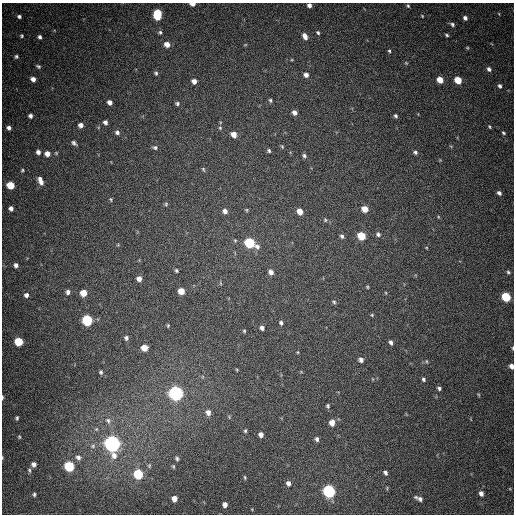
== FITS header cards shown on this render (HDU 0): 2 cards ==
NAXIS1  =                  512
NAXIS2  =                  512

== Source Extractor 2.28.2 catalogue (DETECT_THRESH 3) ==
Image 512 x 512 px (HDU 0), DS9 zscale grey, 1 PNG px = 1 image px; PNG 516 x 516 px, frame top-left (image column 1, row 512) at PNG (2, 3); no overlay
Background 448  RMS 12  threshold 37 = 3 sigma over >= 5 px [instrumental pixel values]
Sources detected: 139; all 139 listed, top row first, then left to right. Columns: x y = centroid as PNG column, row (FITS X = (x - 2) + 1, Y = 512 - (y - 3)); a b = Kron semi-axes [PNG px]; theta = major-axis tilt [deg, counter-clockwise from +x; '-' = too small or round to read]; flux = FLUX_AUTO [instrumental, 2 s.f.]
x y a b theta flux
192 4 5 3 - 5400
309 5 4 4 - 2900
408 6 5 4 - 1200
157 14 8 5 86 42000
499 14 4 3 - 720
19 16 4 4 - 2000
422 16 3 3 - 750
465 18 5 5 - 2900
452 24 6 4 -36 2000
160 32 4 4 - 1400
318 33 5 4 - 1400
447 35 4 3 - 1200
22 36 3 3 - 1000
305 36 7 5 -65 5000
40 37 4 3 - 2100
167 44 5 5 - 6900
245 45 5 3 - 720
467 48 5 4 - 920
389 51 5 4 - 1200
16 56 5 4 - 1500
406 63 6 4 -45 930
38 66 6 4 -28 1400
489 69 6 5 - 2600
156 73 5 4 - 1500
306 75 6 5 - 3800
33 79 5 4 - 4400
440 80 5 5 - 12000
458 80 5 5 - 19000
194 81 5 5 - 4500
500 86 5 4 - 2000
270 100 5 4 - 1300
110 102 5 4 - 4100
177 103 5 4 - 1800
294 112 5 5 - 3700
30 116 4 4 - 2700
395 116 5 4 - 1700
105 122 4 4 - 2800
81 125 4 4 - 3900
489 127 4 3 - 950
9 128 4 4 - 2500
220 128 5 4 - 1100
117 132 6 5 - 2600
503 133 5 3 - 1100
234 134 6 5 - 7100
74 143 7 4 -39 2200
282 146 5 4 - 980
155 147 7 5 -12 1800
269 151 5 4 - 1400
38 152 5 5 - 3000
415 152 6 5 - 1900
47 154 5 5 - 6100
304 156 5 5 - 1800
440 160 4 4 - 790
203 169 6 4 -60 1100
22 170 5 4 - 1000
40 181 10 5 -66 5700
10 185 5 5 - 23000
499 193 5 4 - 2500
111 199 5 4 - 1100
166 204 5 5 - 1200
11 208 4 4 - 3100
365 209 5 5 - 11000
246 210 4 4 - 910
225 211 5 5 - 4000
300 211 5 5 - 9000
438 217 5 3 - 740
325 220 5 4 - 1100
378 234 6 6 - 2200
342 236 6 5 - 1800
361 236 6 5 - 28000
235 240 5 4 - 930
250 243 7 5 -32 78000
118 245 5 3 - 730
16 265 5 5 - 3100
176 270 5 4 - 1200
271 272 6 5 - 4400
508 272 5 4 - 1400
139 279 5 5 - 4800
221 283 6 4 -87 980
367 287 4 3 - 880
181 291 5 5 - 11000
68 292 6 5 - 2700
83 293 5 5 - 14000
386 293 4 3 - 630
26 295 6 5 - 3100
506 297 6 5 - 50000
334 302 6 5 - 1400
372 315 5 4 - 890
87 320 6 5 - 87000
281 323 4 4 - 1900
168 325 4 3 - 960
262 328 5 4 - 2700
244 331 5 4 - 970
126 338 5 5 - 2200
19 342 5 5 - 36000
391 342 5 4 - 2500
145 348 6 5 - 8300
513 348 6 3 90 1000
298 352 5 3 - 820
361 360 6 5 - 3100
427 361 6 3 -81 870
511 366 5 4 - 4200
237 370 4 3 - 790
101 372 5 4 - 1500
424 379 5 4 - 1600
439 388 4 4 - 1800
176 393 6 6 - 350000
478 394 5 3 - 800
2 397 5 2 - 1400
328 406 5 4 - 1500
208 412 7 6 - 4900
229 417 5 5 - 1000
17 418 4 3 - 1300
108 421 10 8 -52 4000
332 423 6 5 - 6600
245 431 6 4 75 1300
261 434 5 5 - 4300
19 437 5 4 - 930
317 439 6 5 - 2400
112 444 7 6 - 500000
93 446 7 7 - 2300
2 457 4 3 - 650
78 457 7 6 - 3000
177 458 6 5 - 1700
34 464 5 4 - 3700
149 465 6 5 - 1300
69 466 6 5 - 67000
173 466 5 4 - 1100
29 470 7 4 -72 1400
385 473 5 4 - 2200
138 474 6 5 - 51000
245 477 5 3 - 1000
288 483 6 5 - 3500
329 491 6 5 - 190000
481 493 5 4 - 4000
34 494 4 3 - 1400
174 499 5 4 - 7100
420 499 8 5 -38 3500
225 505 5 4 - 4600
At the frame edge (FLAGS 8, measured only in part): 6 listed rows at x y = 192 4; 309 5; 513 348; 511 366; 2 397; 2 457